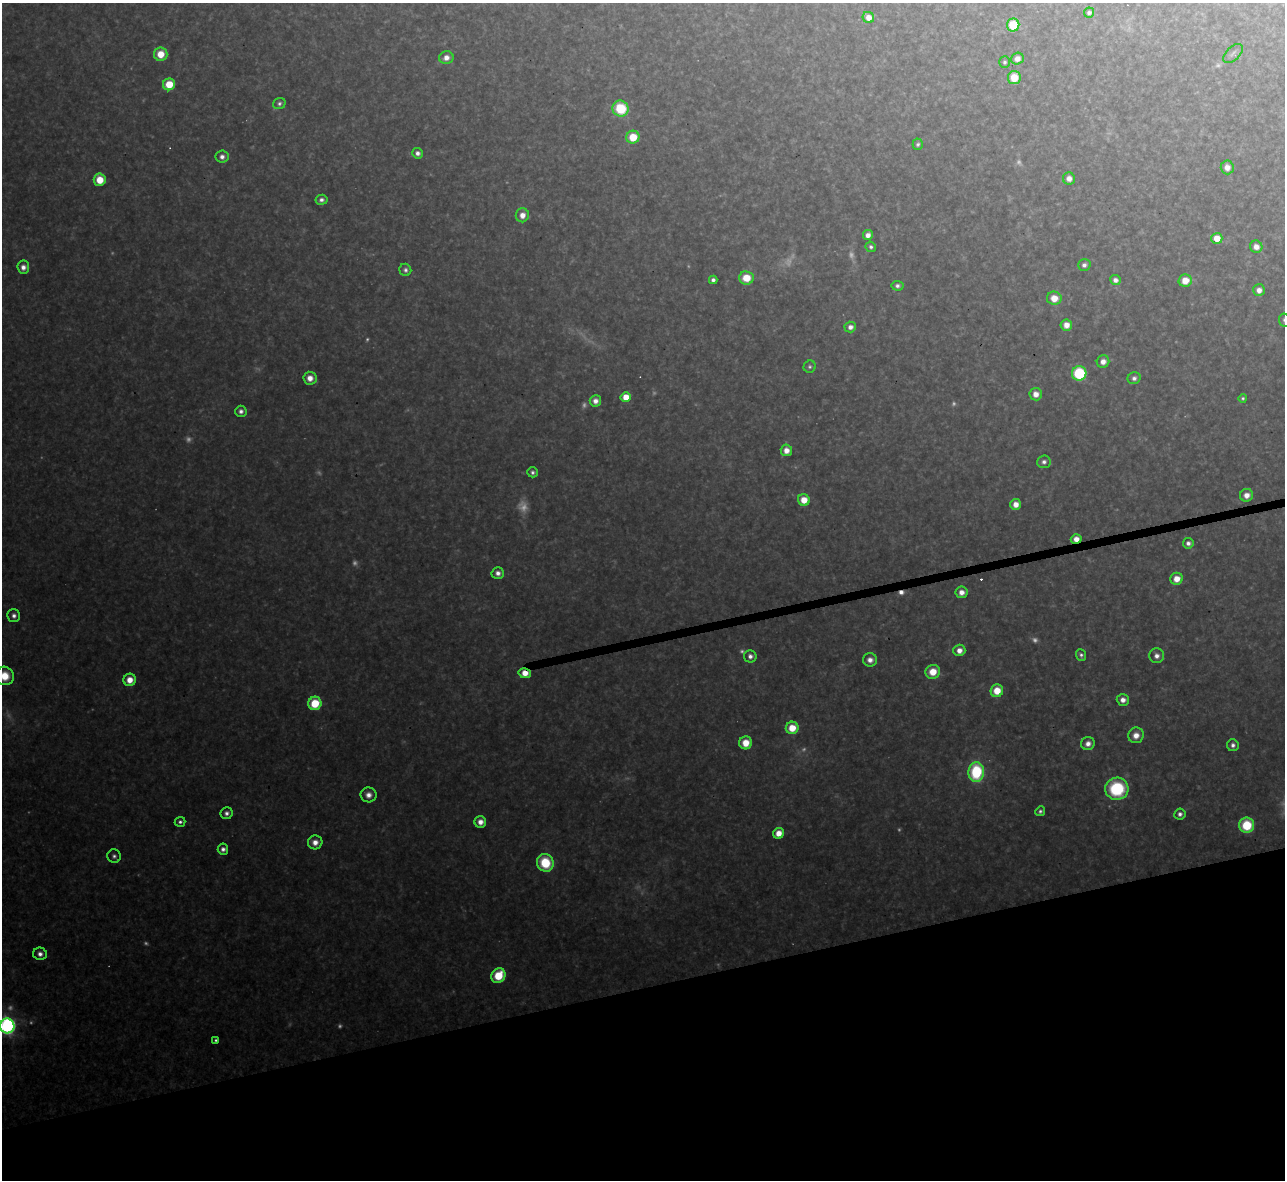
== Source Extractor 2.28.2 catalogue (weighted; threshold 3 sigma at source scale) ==
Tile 14 of 4 x 4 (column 2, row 4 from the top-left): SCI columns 1284-2566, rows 142-1319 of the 5133 x 5115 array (HDU 1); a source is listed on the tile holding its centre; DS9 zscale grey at full resolution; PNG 1287 x 1182 px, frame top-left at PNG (2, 3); each listed source drawn as its Kron ellipse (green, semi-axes under 4 px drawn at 4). Shown black and unused: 17% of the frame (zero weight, under 3 of 4 exposures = <1% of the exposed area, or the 3 px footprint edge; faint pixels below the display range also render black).
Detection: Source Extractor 2.28.2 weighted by HDU 2 'WHT'; one run over the whole footprint, this tile lists its part. Background 0.334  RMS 0.02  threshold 0.0884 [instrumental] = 3 sigma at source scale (4.5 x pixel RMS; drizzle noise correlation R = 1.50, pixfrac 1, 0.05/0.05 arcsec/px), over >= 5 px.
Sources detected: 122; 24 too faint to see at this stretch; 3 cosmic-ray / hot-pixel residue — neither listed nor drawn; the other 95 listed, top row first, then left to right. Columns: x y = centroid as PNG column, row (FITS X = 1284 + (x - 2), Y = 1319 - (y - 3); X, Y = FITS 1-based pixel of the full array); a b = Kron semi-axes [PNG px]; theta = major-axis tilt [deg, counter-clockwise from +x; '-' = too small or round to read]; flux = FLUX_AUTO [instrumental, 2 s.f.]
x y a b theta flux
1089 13 5 5 - 6.1
868 17 6 5 - 22
1013 25 6 6 - 75
161 54 7 7 - 43
1233 54 12 6 44 7
446 58 7 6 - 16
1017 59 6 6 - 16
1004 62 6 5 - 4.3
1014 78 6 6 - 41
169 84 6 6 - 54
279 103 6 5 - 5.5
621 109 8 8 - 100
633 137 6 6 - 51
918 144 5 5 - 4.8
417 153 5 5 - 9
222 157 6 6 - 11
1227 167 7 6 - 16
1069 178 6 6 - 15
100 180 6 6 - 43
321 200 6 5 - 8.1
522 215 7 6 - 20
868 235 5 5 - 13
1217 238 6 5 - 33
871 247 5 5 - 5.1
1256 247 6 6 - 16
1084 265 6 5 - 8.5
23 267 6 6 - 13
405 270 6 6 - 6.5
746 278 7 6 - 43
713 280 4 4 - 7.4
1115 280 5 5 - 11
1185 281 7 6 - 33
897 286 6 5 - 6.5
1259 290 6 6 - 15
1054 298 7 6 - 32
1284 320 6 5 - 4.9
1066 325 6 5 - 19
850 327 6 5 - 12
1103 362 6 6 - 16
810 367 6 6 - 4.8
1079 373 7 7 - 170
310 378 6 6 - 20
1134 378 6 6 - 8.3
1036 394 6 6 - 19
626 397 5 5 - 38
1243 398 4 4 - 3.8
595 401 6 5 - 13
241 411 6 5 - 8.3
786 450 6 5 - 19
1044 462 7 6 - 8
533 472 5 5 - 6
1247 495 6 6 - 18
804 500 6 6 - 35
1016 504 5 5 - 20
1076 539 5 5 - 19
1188 543 5 5 - 9.3
498 573 6 6 - 12
1177 579 6 6 - 27
962 592 6 6 - 16
14 616 7 6 - 9.8
959 650 6 5 - 18
1081 655 6 5 - 6.2
750 656 6 6 - 9.4
1157 656 7 7 - 13
870 660 7 6 - 15
933 672 7 7 - 42
525 673 6 5 - 26
5 676 10 9 - 47
130 680 6 6 - 28
997 691 6 6 - 46
1123 700 6 6 - 14
315 703 7 6 - 74
792 728 6 6 - 46
1136 735 8 7 - 22
746 743 6 6 - 38
1088 744 7 6 - 14
1233 745 6 6 - 8.4
976 772 10 8 89 170
1117 789 11 11 - 170
368 795 8 7 - 14
1040 811 5 4 - 5.3
227 813 6 6 - 8.3
1180 814 5 5 - 7.6
180 822 5 5 - 6
480 822 6 6 - 17
1247 825 8 7 - 87
778 833 5 5 - 27
315 842 7 7 - 19
223 849 5 5 - 8.7
114 856 7 6 - 7
545 863 9 8 - 95
40 954 7 6 - 11
498 976 8 6 51 76
7 1026 7 7 - 780
216 1040 3 3 - 3.8
Overlapping masked pixels (flux is a lower limit): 2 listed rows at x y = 1076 539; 525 673
Isophote crosses this tile's border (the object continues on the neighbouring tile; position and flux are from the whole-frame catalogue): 3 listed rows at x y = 1284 320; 5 676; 7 1026